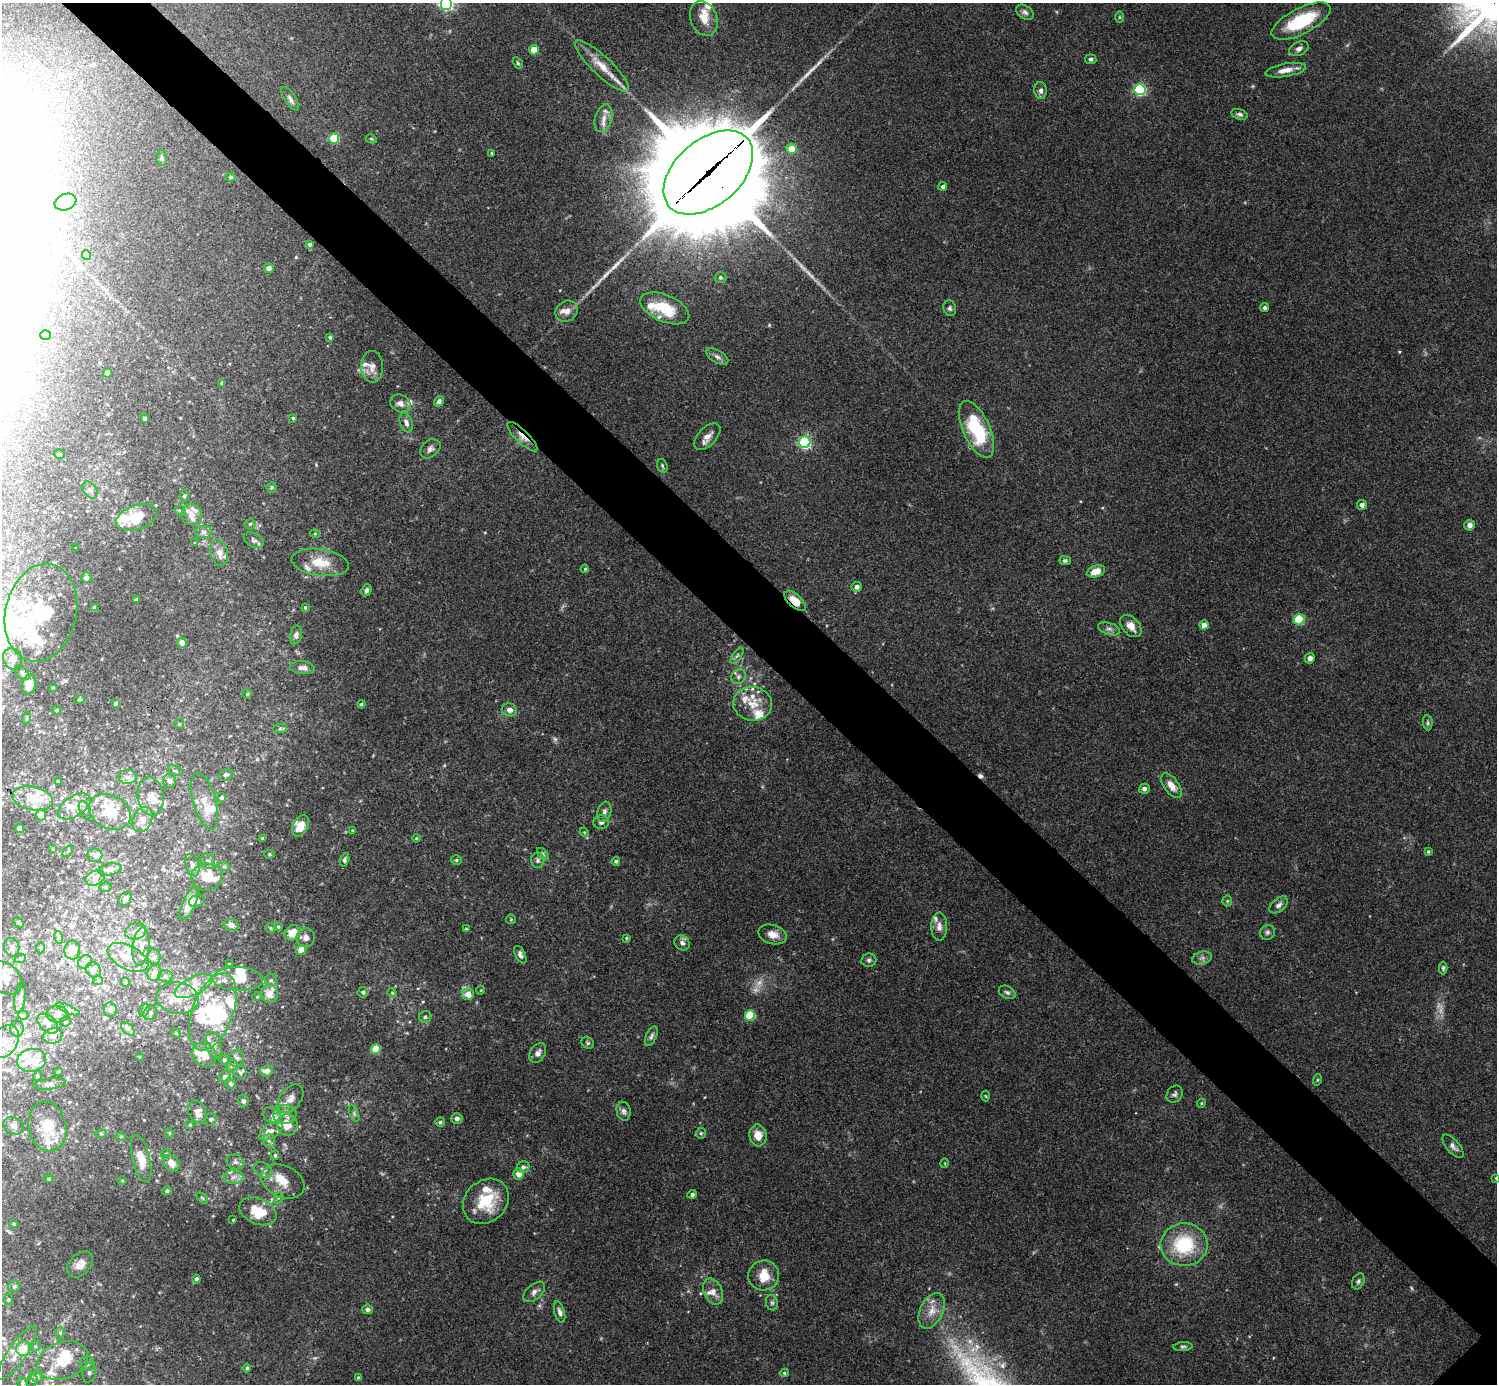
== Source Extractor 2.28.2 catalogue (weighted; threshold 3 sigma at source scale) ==
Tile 11 of 4 x 4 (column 3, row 3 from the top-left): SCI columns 2993-4487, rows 1542-2923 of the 5988 x 5988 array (HDU 1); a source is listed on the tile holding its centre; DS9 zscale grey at full resolution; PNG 1499 x 1386 px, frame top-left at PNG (2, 3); each listed source drawn as its Kron ellipse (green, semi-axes under 4 px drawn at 4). Shown black and unused: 6% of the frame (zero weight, under 3 of 4 exposures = <1% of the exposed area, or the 3 px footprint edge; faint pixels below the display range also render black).
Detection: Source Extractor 2.28.2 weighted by HDU 2 'WHT'; one run over the whole footprint, this tile lists its part. Background 0.0754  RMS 0.0055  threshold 0.0247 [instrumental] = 3 sigma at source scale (4.5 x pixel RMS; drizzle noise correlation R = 1.50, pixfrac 1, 0.05/0.05 arcsec/px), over >= 5 px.
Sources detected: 407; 5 too faint to see at this stretch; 8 inside a brighter object's white glare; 1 cosmic-ray / hot-pixel residue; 3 long thin detections or spike segments (spike, bleed or trail) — neither listed nor drawn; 85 inside a brighter listed object's ellipse — not listed separately; the other 305 listed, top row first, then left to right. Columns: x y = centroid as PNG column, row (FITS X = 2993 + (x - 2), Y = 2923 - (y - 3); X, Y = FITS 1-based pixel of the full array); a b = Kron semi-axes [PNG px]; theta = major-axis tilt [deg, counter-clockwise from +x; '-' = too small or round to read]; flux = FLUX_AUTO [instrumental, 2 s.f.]
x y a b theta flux
446 3 6 6 - 140
1025 12 9 6 -34 1.8
1120 17 5 3 - 0.6
704 18 18 13 -68 8.8
1301 21 32 13 27 30
1299 49 10 6 26 2.3
534 50 5 4 - 8.9
1091 59 5 5 - 1.3
518 63 6 4 -60 0.8
602 66 36 9 -43 11
1286 70 20 6 10 5.4
1140 89 5 5 - 75
1041 90 8 6 -85 2.1
290 99 13 5 -58 2.2
1240 114 8 5 -16 1.4
604 118 14 8 74 4.8
334 138 5 5 - 34
371 139 5 4 - 0.71
791 149 5 5 - 9.2
492 153 3 3 - 0.71
162 158 8 5 -88 1.1
708 172 52 32 41 15000
231 177 5 4 - 0.93
943 186 4 4 - 1.6
65 202 11 8 21 9.7
309 244 4 3 - 1.2
86 255 4 4 - 4.2
269 268 5 5 - 2.3
720 277 6 6 - 0.88
1265 307 4 4 - 1.2
665 308 26 13 -23 22
950 308 8 6 -74 1.4
567 311 12 10 34 3.9
46 335 5 5 - 0.88
330 337 3 3 - 0.98
717 357 12 6 -31 2.1
372 367 16 11 -88 4.9
108 373 4 4 - 4.1
222 383 4 4 - 0.69
439 401 5 5 - 1.9
400 403 10 8 -26 3.2
293 418 3 3 - 0.97
144 419 4 3 - 1.2
406 423 10 6 -69 2.5
976 429 31 13 -66 38
522 437 20 6 -44 5.3
707 437 16 9 45 4.2
805 442 6 5 - 80
430 449 11 8 40 2.4
59 454 5 4 - 0.77
662 466 7 5 -71 1.1
271 487 5 5 - 0.96
90 490 9 6 -53 1.8
184 496 5 4 - 0.89
1362 505 5 5 - 2.2
180 511 6 4 -24 1
192 515 10 10 - 3.6
137 517 21 12 19 18
250 524 5 5 - 0.98
1470 525 5 5 - 3.2
204 532 8 6 -1 1.9
315 534 5 3 - 0.53
254 540 10 7 -30 1.8
194 543 4 3 - 0.44
76 548 3 2 - 0.52
219 553 13 8 -75 5.2
1065 560 5 4 - 1.1
320 562 29 13 -8 13
585 569 4 3 - 0.63
1096 571 9 6 20 7.6
86 577 5 5 - 2
857 587 5 5 - 2.3
366 590 6 5 - 1.8
136 600 4 3 - 1.5
795 601 13 6 -42 8.8
95 608 4 4 - 1.7
305 608 4 3 - 0.61
41 613 50 35 77 51
1299 619 5 5 - 34
1204 625 4 4 - 5.2
1131 626 13 8 -48 6
1109 629 11 6 -17 2.1
296 635 9 5 77 1.7
182 643 5 5 - 3.4
737 656 9 4 53 1.3
1310 658 5 5 - 2.7
13 659 11 9 -67 3.1
302 668 12 6 -6 2.8
22 673 8 5 -44 1.4
738 677 8 7 - 2
29 684 10 7 77 5.5
53 688 4 3 - 0.44
247 694 4 4 - 0.68
80 699 5 3 - 0.6
115 704 3 3 - 1.1
361 704 4 3 - 0.67
752 704 19 17 -6 10
56 710 4 3 - 0.87
509 710 7 6 - 2.8
27 718 6 4 71 0.79
1428 723 8 5 -86 1.2
179 724 5 4 - 0.72
280 729 7 4 2 1
176 771 8 4 -27 1
226 774 7 5 31 1.2
127 777 9 7 2 2.6
58 781 4 3 - 0.67
170 781 7 6 - 1.7
1171 786 14 7 -53 5.3
1144 789 5 5 - 1.9
151 796 19 13 -82 7.8
33 798 20 11 -12 13
221 798 5 4 - 0.85
204 801 29 11 -74 8
74 806 18 10 33 7
85 810 10 5 -65 1.7
110 812 22 16 -27 18
604 812 10 7 73 2.2
41 815 5 5 - 4.8
142 820 13 9 65 4.9
601 822 8 7 - 2.3
300 826 11 7 61 7.5
20 828 4 4 - 3
352 830 4 3 - 0.44
584 832 5 4 - 0.63
262 838 4 3 - 0.49
416 838 4 3 - 0.48
52 849 4 3 - 0.43
68 851 6 3 53 0.67
1428 852 4 3 - 0.73
269 854 5 4 - 0.75
543 854 7 4 -45 0.93
95 855 7 7 - 2.1
345 860 7 4 74 1.5
456 860 5 4 - 0.94
538 860 8 6 -80 1.5
208 861 8 6 -54 1.7
616 861 4 4 - 1.1
192 865 11 6 -71 2.9
224 867 6 4 0 0.89
110 869 12 6 11 2.4
207 877 15 13 0 11
95 878 10 7 23 2.4
106 887 6 4 -5 1
125 899 8 6 55 1.4
197 901 8 6 19 1.4
1227 901 5 5 - 0.78
189 904 18 6 66 6.7
1279 905 11 6 39 2.3
511 919 5 5 - 0.68
18 922 5 4 - 0.73
231 925 8 6 -22 2.6
278 927 5 4 - 0.74
939 927 14 8 89 3.8
270 928 5 5 - 0.8
466 929 4 4 - 0.62
136 931 11 8 15 2.9
1267 932 8 7 - 1.6
292 933 8 7 - 8.6
773 934 14 9 -17 5.3
58 937 6 4 -71 1.1
306 937 9 9 - 3.3
626 938 3 3 - 0.61
682 943 8 7 - 1.9
12 947 9 7 -74 2.4
141 947 19 8 83 5.5
41 948 5 3 - 0.66
72 950 9 8 - 4.6
301 950 5 4 - 7.9
520 955 9 5 -63 2
128 957 22 12 -27 9.5
154 957 8 6 89 1.8
1202 958 10 6 15 2
20 959 6 4 18 0.7
869 960 7 6 - 1.4
85 962 7 6 - 1.7
229 964 4 3 - 0.55
1443 968 6 4 90 0.96
93 970 8 7 - 2.2
154 973 8 7 - 5.9
165 976 7 6 - 1.9
5 978 19 14 -45 9
238 979 25 12 -2 10
98 980 5 5 - 0.74
271 980 6 6 - 1.3
125 982 5 5 - 0.72
193 986 20 9 27 8
481 990 4 3 - 0.41
363 992 5 5 - 1.4
1007 992 9 6 -27 1.5
392 993 5 4 - 0.63
269 994 9 8 - 5.8
468 994 6 6 - 5.6
257 997 5 3 - 0.45
20 998 15 5 82 2.1
178 998 21 15 -8 14
68 1009 13 3 -24 1.4
110 1010 7 6 - 1.5
144 1010 6 5 - 1.3
213 1012 40 20 70 35
150 1013 8 6 57 1.4
57 1014 11 8 -1 3.1
23 1015 5 4 - 0.76
750 1015 5 5 - 30
425 1017 6 6 - 1.3
65 1022 5 5 - 0.81
48 1024 12 7 -42 4.4
17 1029 8 7 - 3.5
128 1029 8 5 -45 1.3
176 1033 5 4 - 0.76
53 1036 9 7 12 3.6
651 1036 10 5 64 1.6
5 1042 18 12 58 6.8
588 1043 6 5 - 1
214 1045 14 7 -75 3.3
376 1049 5 5 - 16
538 1053 11 7 59 2.6
204 1055 13 11 -45 6.5
140 1057 4 2 - 0.47
236 1058 8 8 - 1.9
32 1060 14 11 10 7.2
224 1060 5 4 - 0.9
232 1066 6 5 - 1.2
266 1071 7 5 4 2.6
58 1072 5 3 - 0.56
240 1073 7 6 - 1.1
37 1076 5 3 - 0.55
225 1077 6 5 - 2.4
1317 1080 6 3 71 0.68
50 1084 16 5 6 2.1
230 1084 6 5 - 0.82
1175 1094 9 7 54 1.6
986 1096 5 3 - 0.5
290 1099 16 10 52 4.8
243 1101 6 5 - 1.2
1201 1103 4 4 - 0.65
624 1111 9 7 -80 2.1
197 1112 12 8 -70 4.7
285 1114 12 9 4 3.7
354 1114 8 4 -68 1.2
272 1115 9 7 -34 2.3
457 1118 5 5 - 2.4
211 1119 6 6 - 1.3
440 1122 5 5 - 1
190 1125 4 4 - 0.71
287 1125 11 10 - 11
13 1126 11 8 -24 3
47 1127 25 18 -78 16
271 1131 13 7 34 3.6
169 1133 4 4 - 0.61
701 1133 5 4 - 0.89
101 1134 6 4 0 0.83
758 1135 11 8 -84 7.2
121 1136 5 3 - 0.62
269 1141 7 6 - 1.5
1453 1146 14 6 -49 2.5
166 1154 5 4 - 0.8
275 1155 5 4 - 0.79
141 1158 24 8 -76 8.8
235 1162 9 7 -17 2.1
171 1163 9 7 -46 4.8
945 1163 5 3 - 0.44
523 1167 6 6 - 2
263 1170 10 7 -30 2.3
518 1174 5 5 - 4
234 1177 10 7 3 2.9
1496 1178 4 4 - 0.58
49 1179 5 4 - 0.69
122 1181 5 3 - 0.54
283 1181 23 15 -25 9.8
167 1191 5 4 - 1.2
692 1194 5 4 - 1.6
202 1198 6 4 -44 0.75
278 1198 6 3 69 0.7
486 1201 25 20 43 22
258 1211 19 12 -23 18
233 1220 3 2 - 0.51
14 1224 3 3 - 0.51
1184 1245 23 21 -2 35
80 1264 15 10 44 4.4
764 1275 15 15 - 11
196 1279 4 4 - 1.5
1358 1281 8 6 66 1.5
14 1286 6 6 - 1.1
713 1291 14 9 -66 4.5
534 1292 13 7 41 2.5
8 1300 5 4 - 0.77
772 1303 8 6 -74 1.4
368 1309 5 5 - 1.6
932 1311 19 11 64 7.7
560 1312 11 5 -74 2.1
60 1333 6 5 - 0.88
35 1346 6 5 - 0.97
1183 1347 9 4 4 1.2
23 1348 7 7 - 12
17 1353 31 9 56 9.2
63 1360 26 18 20 23
87 1363 8 7 - 1.9
247 1368 4 4 - 0.74
89 1372 10 7 82 2.3
784 1373 4 4 - 0.74
37 1376 6 6 - 1.4
358 1377 4 3 - 0.52
32 1380 7 5 70 1.1
23 1383 5 5 - 1.2
Overlapping masked pixels (flux is a lower limit): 4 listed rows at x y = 1301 21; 708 172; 522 437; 795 601
Isophote crosses this tile's border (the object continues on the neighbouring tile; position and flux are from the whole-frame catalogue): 3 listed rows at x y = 446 3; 5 978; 1496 1178
Unlisted compact peaks at least as high as the median listed source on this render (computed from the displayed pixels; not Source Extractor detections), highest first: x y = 769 325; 296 257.